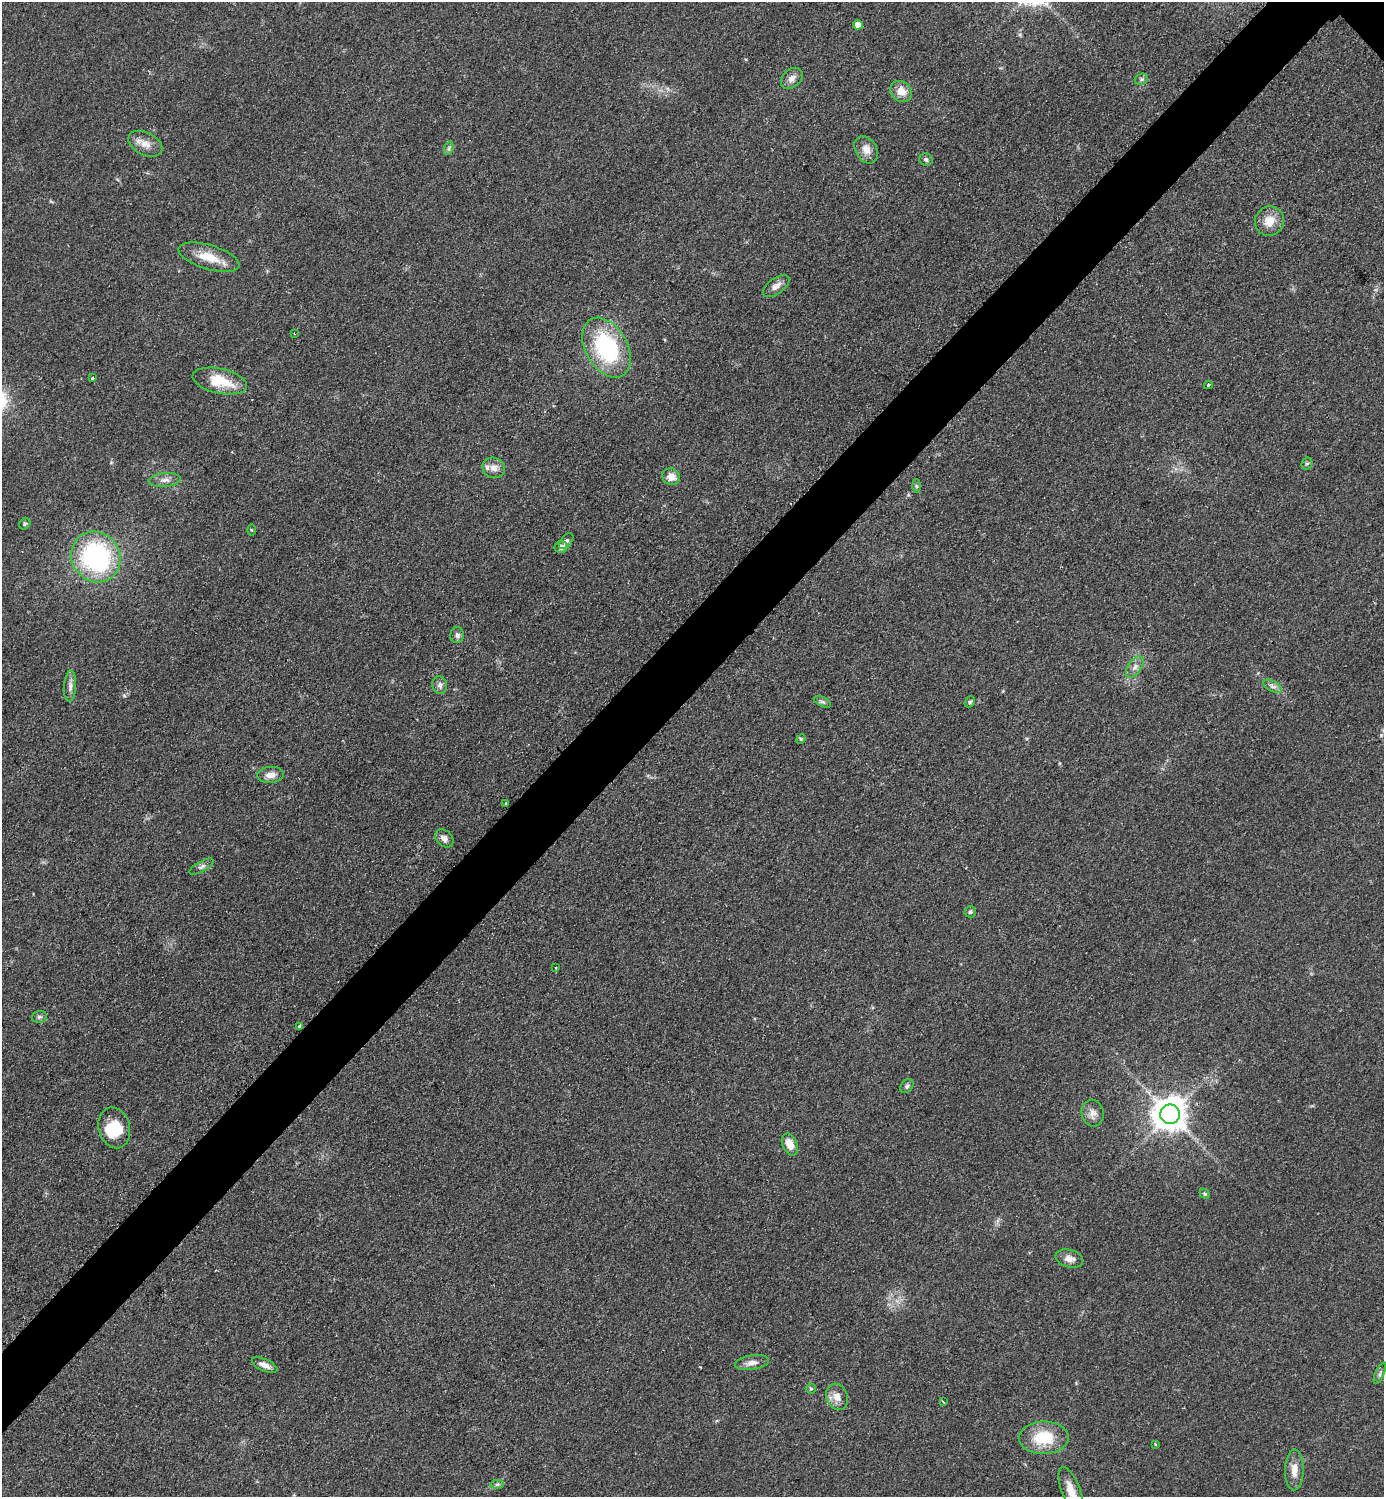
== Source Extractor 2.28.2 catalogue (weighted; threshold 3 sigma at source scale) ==
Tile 7 of 4 x 4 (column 3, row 2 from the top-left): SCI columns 3076-4457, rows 3172-4666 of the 6350 x 6350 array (HDU 1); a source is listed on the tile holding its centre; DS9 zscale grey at full resolution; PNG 1386 x 1499 px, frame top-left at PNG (2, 2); each listed source drawn as its Kron ellipse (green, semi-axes under 4 px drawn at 4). Shown black and unused: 5% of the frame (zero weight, under 2 of 3 exposures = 1% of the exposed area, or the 3 px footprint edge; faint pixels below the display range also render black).
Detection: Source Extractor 2.28.2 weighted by HDU 2 'WHT'; one run over the whole footprint, this tile lists its part. Background 0.0786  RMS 0.0077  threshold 0.0346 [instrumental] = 3 sigma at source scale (4.5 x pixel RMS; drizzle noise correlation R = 1.50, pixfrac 1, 0.05/0.05 arcsec/px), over >= 5 px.
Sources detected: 62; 1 inside a brighter object's white glare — neither listed nor drawn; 1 inside a brighter listed object's ellipse — not listed separately; the other 60 listed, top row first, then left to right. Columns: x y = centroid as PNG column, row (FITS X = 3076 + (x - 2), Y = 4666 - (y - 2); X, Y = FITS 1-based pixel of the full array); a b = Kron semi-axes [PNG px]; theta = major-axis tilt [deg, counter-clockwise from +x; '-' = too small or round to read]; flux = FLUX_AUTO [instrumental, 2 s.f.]
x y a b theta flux
858 25 5 4 - 6.9
792 78 12 9 42 4.7
1141 79 7 5 20 1.6
901 91 11 9 -42 8.4
145 144 18 11 -27 8.3
449 148 7 4 72 1.5
866 150 14 10 -59 6.9
926 160 6 6 - 1.9
1270 221 15 14 - 11
209 257 32 12 -17 17
776 286 15 7 35 5
294 334 2 2 - 0.57
606 348 32 21 -61 81
92 378 3 3 - 1.1
220 381 28 12 -12 24
1208 385 4 3 - 0.93
1307 464 6 5 - 1.5
494 468 11 10 - 5.9
671 477 9 8 - 7
165 480 16 7 4 4.4
916 486 6 4 -88 1.3
25 524 6 5 - 1.1
251 530 5 4 - 0.7
566 541 9 5 51 2.1
561 547 6 6 - 3.7
96 557 26 24 -55 120
457 635 8 7 - 2.7
1135 667 12 6 56 3.9
440 685 9 7 -76 2.8
70 686 15 6 87 3.8
1272 686 10 5 -27 2.7
823 702 9 5 -25 1.8
970 702 6 4 47 1.2
801 739 5 4 - 0.94
271 775 13 8 5 5.7
506 803 3 2 - 1.7
444 838 10 7 -44 3.9
202 867 13 5 28 2.7
970 912 6 5 - 1.6
555 968 3 3 - 1.1
39 1017 8 5 14 1.8
299 1026 4 3 - 3.5
907 1086 8 5 47 1.9
1093 1113 13 11 -79 5.6
1170 1114 10 9 - 1600
114 1128 21 15 -76 22
790 1145 11 7 -66 10
1205 1194 5 4 - 1.2
1069 1259 14 8 -14 5.9
752 1363 17 7 8 4.8
265 1365 14 6 -23 4.9
1380 1373 11 4 66 2.1
811 1389 5 4 - 1.1
837 1397 13 10 -70 7.2
943 1402 4 3 - 0.94
1044 1438 25 16 1 30
1155 1444 3 2 - 0.93
1294 1470 20 9 89 8.6
497 1484 7 4 1 1.4
1071 1490 25 9 -69 12
Isophote crosses this tile's border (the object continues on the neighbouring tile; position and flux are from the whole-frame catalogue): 1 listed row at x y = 1071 1490